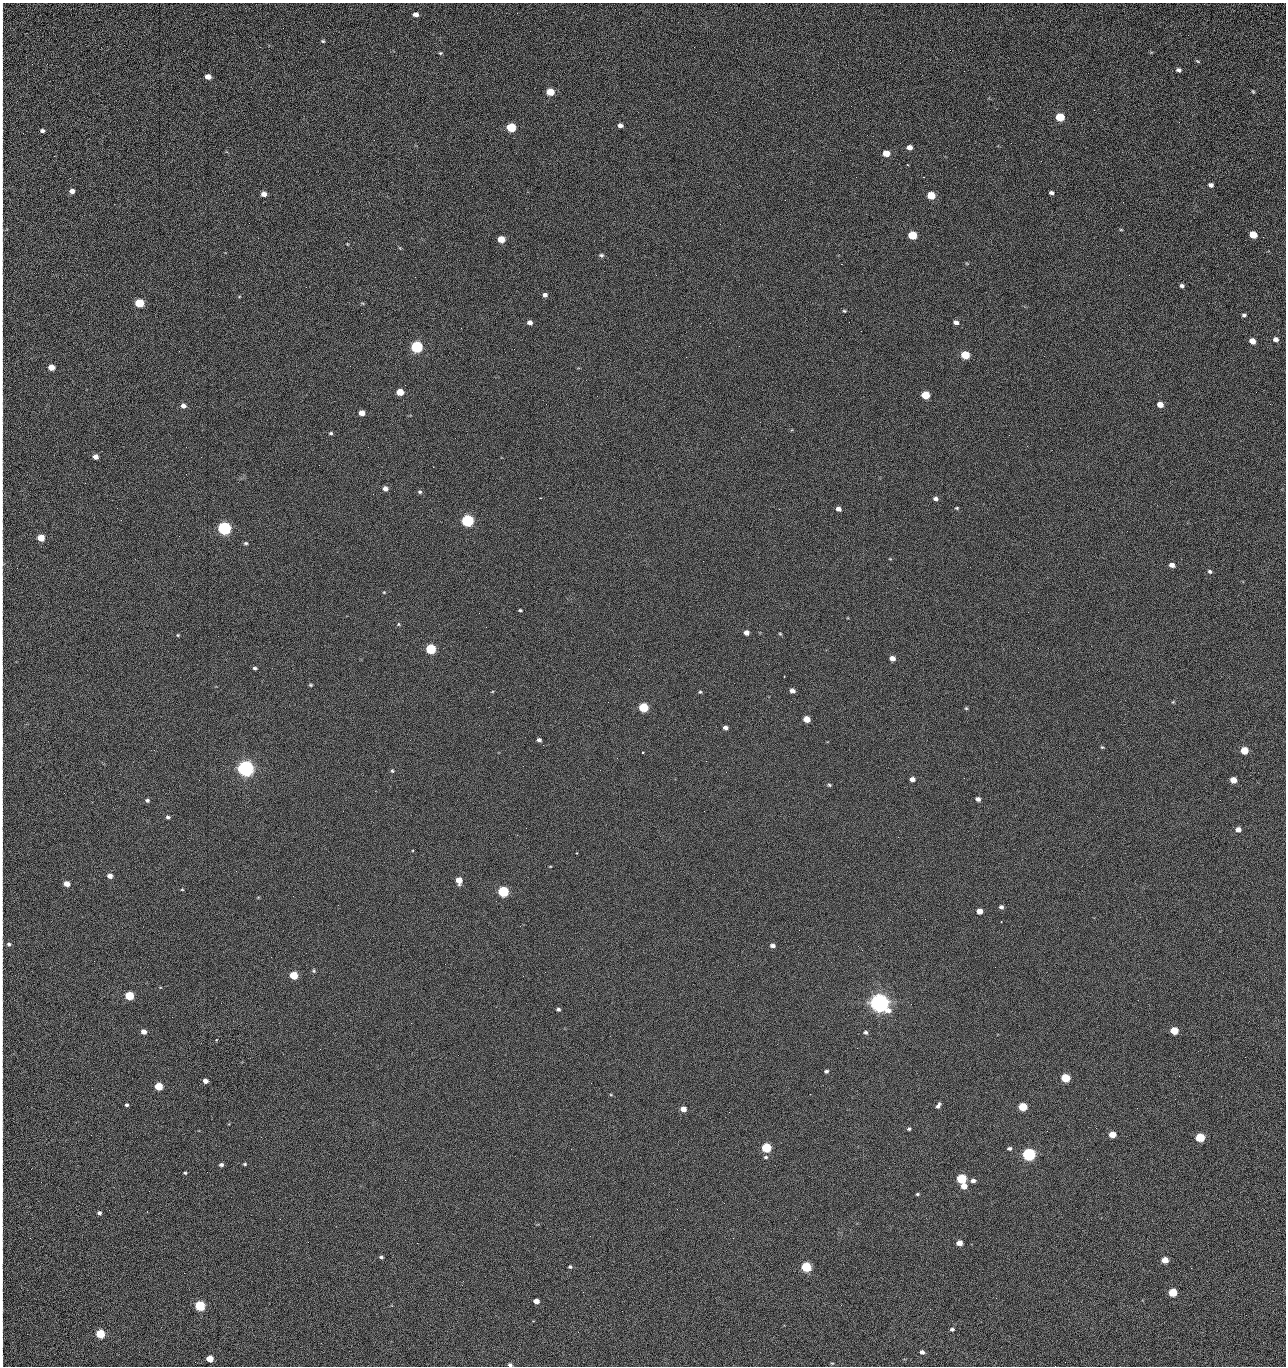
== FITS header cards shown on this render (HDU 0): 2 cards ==
NAXIS1  =                 1284 /fastest changing axis
NAXIS2  =                 1364 /next to fastest changing axis

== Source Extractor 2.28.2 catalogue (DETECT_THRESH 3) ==
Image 1284 x 1364 px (HDU 0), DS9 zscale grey, 1 PNG px = 1 image px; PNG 1288 x 1368 px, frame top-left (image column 1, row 1364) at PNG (2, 3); no overlay
Background 124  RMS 14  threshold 43.3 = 3 sigma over >= 5 px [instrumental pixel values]
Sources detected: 211; all 211 listed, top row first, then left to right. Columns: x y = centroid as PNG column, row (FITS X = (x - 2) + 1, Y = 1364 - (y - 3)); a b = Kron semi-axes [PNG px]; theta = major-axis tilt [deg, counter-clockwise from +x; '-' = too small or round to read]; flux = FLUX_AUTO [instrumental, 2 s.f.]
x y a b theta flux
415 14 5 4 - 4.8e+03
2 23 14 2 90 3.0e+03
1188 35 2 2 - 1.3e+03
323 41 5 4 - 1.3e+03
440 53 5 3 - 1.2e+03
1197 61 6 3 -27 1.0e+03
2 67 10 2 90 1.6e+03
1179 70 5 4 - 2.9e+03
208 77 5 4 - 8.2e+03
2 91 13 2 90 2.5e+03
1253 91 4 3 - 1.1e+03
550 92 6 5 - 2.3e+04
1060 117 6 5 - 4.3e+04
1179 122 2 2 - 1.2e+03
620 125 5 4 - 3.5e+03
511 127 6 5 - 5.3e+04
42 131 5 4 - 2.5e+03
2 132 15 2 90 2.9e+03
23 133 2 2 - 4.1e+02
909 147 5 4 - 6.2e+03
886 153 5 5 - 1.6e+04
54 156 2 2 - 5.1e+02
1005 160 2 2 - 1.3e+03
1041 161 3 2 - 2.0e+03
856 177 2 2 - 2.3e+03
923 177 2 2 - 3.1e+04
2 179 12 2 90 2.4e+03
1211 185 5 4 - 3.4e+03
72 191 5 4 - 4.9e+03
1051 193 4 4 - 2.4e+03
264 194 5 5 - 6.1e+03
931 195 6 5 - 2.8e+04
785 200 2 2 - 5.4e+02
1123 202 3 2 - 9.2e+02
2 204 15 2 90 2.7e+03
1121 230 5 3 - 8.6e+02
912 235 6 5 - 4.1e+04
1253 235 6 5 - 2.4e+04
1263 237 3 2 - 9.2e+02
501 239 5 5 - 2.0e+04
347 244 4 3 - 7.4e+02
400 248 6 3 -71 9.7e+02
2 250 11 2 90 1.7e+03
601 255 6 5 - 2.0e+03
841 264 2 2 - 2.7e+04
656 275 2 2 - 1.7e+03
2 281 14 2 90 2.2e+03
1182 286 4 4 - 2.6e+03
306 287 2 2 - 6.6e+02
545 295 5 5 - 3.3e+03
139 303 5 5 - 5.1e+04
362 303 6 3 -18 1.0e+03
844 311 5 3 - 1.1e+03
1244 315 4 3 - 1.9e+03
849 322 2 2 - 8.1e+02
956 322 6 4 -19 3.7e+03
530 323 5 5 - 4.8e+03
710 323 2 2 - 3.6e+03
1276 339 5 4 - 4.2e+03
1252 341 5 4 - 9.7e+03
739 346 2 2 - 4.8e+02
417 347 6 5 - 1.6e+05
965 355 6 5 - 4.0e+04
350 366 2 2 - 2.5e+03
51 367 5 4 - 1.1e+04
400 392 5 5 - 2.0e+04
1256 392 2 2 - 1.5e+03
925 395 6 5 - 3.3e+04
1160 404 5 4 - 9.4e+03
183 406 6 5 - 4.8e+03
2 412 17 2 90 3.2e+03
362 413 5 4 - 9.3e+03
331 433 5 4 - 1.5e+03
1009 435 3 2 - 1.4e+03
2 445 10 2 90 1.8e+03
1027 446 2 2 - 5.9e+02
186 447 2 2 - 2.9e+03
95 457 5 4 - 6.0e+03
85 483 2 2 - 9.7e+02
385 488 5 5 - 5.3e+03
420 492 6 5 - 1.9e+03
540 498 3 2 - 5.2e+02
936 499 5 4 - 3.2e+03
957 508 5 4 - 1.1e+03
779 509 2 2 - 5.3e+02
838 509 5 4 - 4.8e+03
2 512 17 2 90 3.0e+03
467 521 6 5 - 1.9e+05
224 528 6 5 - 3.2e+05
41 538 5 5 - 1.9e+04
246 543 5 5 - 1.6e+03
890 559 5 3 - 7.3e+02
2 563 14 3 -84 2.7e+03
1172 565 5 4 - 5.4e+03
1210 571 5 4 - 2.1e+03
384 592 4 4 - 9.3e+02
520 610 4 3 - 1.3e+03
398 624 6 4 63 1.2e+03
746 633 5 4 - 5.2e+03
780 634 4 4 - 1.0e+03
178 635 4 4 - 1.0e+03
431 649 6 5 - 9.0e+04
892 658 5 4 - 7.1e+03
255 668 5 4 - 1.9e+03
784 676 2 2 - 7.6e+02
310 685 5 4 - 1.2e+03
792 691 5 4 - 4.3e+03
700 692 4 4 - 1.3e+03
1173 702 5 4 - 1.0e+03
643 707 6 5 - 6.1e+04
966 708 5 4 - 1.2e+03
807 719 5 5 - 1.4e+04
725 728 5 4 - 3.7e+03
539 740 4 4 - 2.5e+03
2 743 12 2 90 1.7e+03
543 745 2 2 - 3.5e+03
1102 747 5 4 - 1.2e+03
1244 750 5 5 - 2.6e+04
643 752 3 2 - 1.2e+03
706 761 2 2 - 2.5e+03
246 768 6 6 - 7.2e+05
600 770 2 2 - 3.6e+02
392 771 5 4 - 1.3e+03
726 772 2 2 - 2.7e+03
912 779 5 4 - 5.6e+03
1233 780 5 5 - 1.3e+04
829 785 5 4 - 1.4e+03
978 799 5 4 - 3.9e+03
147 800 5 4 - 2.1e+03
168 817 5 4 - 2.1e+03
1238 829 5 5 - 6.0e+03
576 853 2 2 - 6.5e+02
550 866 3 2 - 7.4e+02
110 876 5 4 - 5.6e+03
459 880 5 5 - 1.3e+04
67 884 5 4 - 9.7e+03
182 889 4 4 - 8.6e+02
503 891 6 5 - 1.2e+05
1001 907 5 5 - 2.9e+03
979 911 5 4 - 9.3e+03
1001 921 2 2 - 8.2e+02
2 933 8 2 90 1.2e+03
9 944 6 4 -7 2.0e+03
772 945 5 4 - 3.6e+03
314 971 6 4 -84 1.3e+03
294 975 5 5 - 3.3e+04
523 976 2 2 - 2.2e+03
129 996 5 5 - 5.2e+04
879 1003 7 6 - 1.2e+06
558 1009 4 4 - 2.0e+03
411 1023 2 2 - 5.6e+03
144 1031 5 4 - 6.3e+03
1174 1031 5 5 - 2.9e+04
866 1032 5 4 - 2.0e+03
216 1039 3 2 - 1.8e+03
857 1048 2 2 - 1.5e+03
1245 1057 2 2 - 1.9e+03
826 1071 4 4 - 2.0e+03
1179 1076 2 2 - 2.7e+03
1065 1078 5 5 - 4.7e+04
205 1081 5 4 - 5.4e+03
159 1086 5 5 - 3.1e+04
127 1105 4 4 - 1.7e+03
938 1105 7 4 58 2.7e+03
1023 1107 5 5 - 4.4e+04
683 1109 5 4 - 8.9e+03
729 1112 3 2 - 1.1e+03
909 1129 5 4 - 1.7e+03
1112 1134 5 5 - 1.7e+04
2 1135 10 2 90 1.7e+03
91 1135 2 2 - 2.4e+03
1200 1137 5 5 - 5.8e+04
766 1148 5 5 - 7.9e+04
1009 1148 5 4 - 2.2e+03
571 1149 2 2 - 1.0e+03
1029 1154 6 5 - 2.8e+05
766 1157 5 4 - 1.6e+03
1087 1159 3 2 - 1.5e+03
245 1164 4 3 - 1.2e+03
221 1165 5 4 - 2.6e+03
185 1173 3 3 - 1.3e+03
961 1179 5 5 - 8.4e+04
2 1180 17 2 90 2.9e+03
973 1181 6 5 - 3.7e+03
964 1186 5 5 - 9.7e+03
917 1194 4 3 - 1.3e+03
99 1213 5 4 - 2.3e+03
280 1219 2 2 - 2.2e+03
308 1242 2 2 - 1.8e+03
417 1243 2 2 - 5.5e+03
959 1243 5 4 - 8.8e+03
2 1257 22 2 90 3.7e+03
381 1257 5 3 - 1.6e+03
1165 1260 5 4 - 1.4e+04
570 1267 4 4 - 1.5e+03
806 1267 6 5 - 8.0e+04
583 1292 2 2 - 5.6e+02
1173 1292 5 5 - 4.6e+04
996 1298 2 2 - 2.8e+03
536 1301 5 4 - 7.5e+03
200 1306 5 5 - 9.9e+04
622 1311 2 2 - 6.4e+02
2 1323 19 2 90 3.6e+03
952 1329 4 3 - 1.8e+03
578 1332 2 2 - 3.7e+03
100 1334 5 5 - 5.4e+04
922 1352 5 4 - 3.3e+03
2 1358 20 2 90 2.9e+03
210 1359 5 5 - 1.8e+04
510 1365 5 4 - 1.8e+03
1055 1366 2 2 - 2.1e+03
At the frame edge (FLAGS 8, measured only in part): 21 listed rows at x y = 2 23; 2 67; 2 91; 2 132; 2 179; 2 204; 2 250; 2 281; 2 412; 2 445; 2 512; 2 563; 2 743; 2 933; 2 1135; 2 1180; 2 1257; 2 1323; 2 1358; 510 1365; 1055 1366

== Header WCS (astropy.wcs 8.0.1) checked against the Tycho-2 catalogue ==
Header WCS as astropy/WCSLIB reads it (CRVAL/CRPIX/CD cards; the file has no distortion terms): RA---TAN/DEC--TAN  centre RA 15:41:40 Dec +51:59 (235.42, +51.99 deg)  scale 1.26 arcsec/px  FOV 26.9' x 28.5'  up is +92 deg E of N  parity flipped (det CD > 0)
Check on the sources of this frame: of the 60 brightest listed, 10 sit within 2.0 arcsec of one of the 11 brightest Tycho-2 stars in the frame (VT <= 12.29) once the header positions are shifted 0.51 arcsec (0.37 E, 0.35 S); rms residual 1.10 arcsec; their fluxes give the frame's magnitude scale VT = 24.49 - 2.5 log10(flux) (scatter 0.26 mag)
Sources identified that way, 10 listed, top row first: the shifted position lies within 2.0 arcsec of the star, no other Tycho-2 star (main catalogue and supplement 1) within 4.0 arcsec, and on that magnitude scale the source's flux lands within +1.5 / -3 mag of the star's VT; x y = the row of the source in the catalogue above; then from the Tycho-2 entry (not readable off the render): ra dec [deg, ICRS J2000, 3 dp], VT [Tycho-2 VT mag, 2 dp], TYC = Tycho-2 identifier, HIP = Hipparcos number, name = IAU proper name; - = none
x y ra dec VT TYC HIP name
417 347 235.614 +52.064 11.61 3489-1132-1 - -
467 521 235.514 +52.049 11.19 3489-1407-1 - -
224 528 235.515 +52.133 11.12 3489-1380-1 - -
246 768 235.378 +52.130 9.31 3489-1322-1 76850 -
503 891 235.303 +52.042 11.52 3489-958-1 - -
879 1003 235.232 +51.912 9.59 3489-824-1 - -
1029 1154 235.143 +51.862 10.97 3489-1016-1 - -
961 1179 235.131 +51.886 12.29 3489-908-1 - -
806 1267 235.084 +51.941 11.45 3489-1346-1 - -
200 1306 235.075 +52.152 11.74 3489-912-1 - -